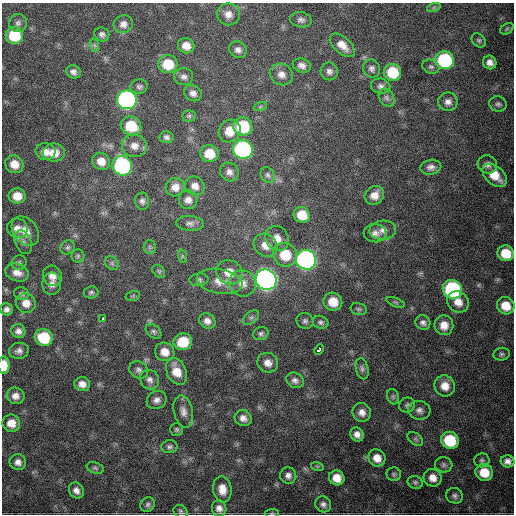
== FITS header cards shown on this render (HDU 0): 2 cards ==
NAXIS1  =                  512
NAXIS2  =                  512

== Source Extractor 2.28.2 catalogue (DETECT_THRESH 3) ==
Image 512 x 512 px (HDU 0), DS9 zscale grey, 1 PNG px = 1 image px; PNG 516 x 516 px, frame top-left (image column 1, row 512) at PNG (2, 3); each listed source drawn as its Kron ellipse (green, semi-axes under 4 px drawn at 4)
Background 1770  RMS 40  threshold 120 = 3 sigma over >= 5 px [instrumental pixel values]
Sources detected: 154; all 154 listed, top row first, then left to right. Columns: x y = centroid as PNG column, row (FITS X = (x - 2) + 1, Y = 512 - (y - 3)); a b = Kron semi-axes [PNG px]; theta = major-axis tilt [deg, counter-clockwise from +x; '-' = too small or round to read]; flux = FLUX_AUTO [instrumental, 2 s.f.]
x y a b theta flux
434 7 7 4 19 4.4e+03
228 14 11 11 - 2.3e+04
301 20 11 7 -9 1.1e+04
18 23 9 9 - 1.1e+04
123 24 10 9 - 1.6e+04
507 29 7 5 32 4.3e+03
102 34 7 7 - 8.8e+03
14 35 9 8 - 1.1e+05
479 40 8 6 -45 5.5e+03
94 45 7 4 -71 5.6e+03
342 45 15 8 -42 2.8e+04
186 46 8 7 - 2.7e+04
238 50 9 8 - 1.3e+04
445 60 9 9 - 2.8e+05
490 62 7 6 - 1.5e+04
168 64 9 9 - 7.7e+04
302 65 9 7 -17 1.4e+04
431 67 9 7 -20 7.6e+03
372 68 9 8 - 1.0e+04
329 71 9 8 - 1.2e+04
73 72 7 6 - 1.1e+04
392 72 9 8 - 9.5e+04
281 74 12 10 -31 2.0e+04
184 77 9 8 - 1.2e+04
139 86 8 7 - 7.6e+03
381 86 10 7 -16 1.1e+04
193 93 9 7 -30 1.4e+04
387 98 10 7 -58 9.6e+03
127 100 10 9 - 7.9e+05
448 102 10 9 - 1.5e+04
498 104 9 7 -22 7.9e+03
260 107 7 4 19 4.5e+03
189 116 7 5 2 5.4e+03
131 126 10 9 - 7.9e+04
243 126 9 9 - 1.4e+05
230 131 12 10 53 3.8e+04
166 137 7 6 - 8.4e+03
134 146 12 11 - 2.3e+04
243 149 10 9 - 5.9e+05
45 152 10 8 -13 2.4e+04
54 153 11 9 -1 3.8e+04
209 154 9 8 - 5.7e+04
101 161 9 8 - 2.8e+04
14 164 9 8 - 3.4e+04
487 164 10 9 - 1.4e+04
122 166 10 9 - 4.4e+05
431 167 10 7 9 1.3e+04
229 172 10 9 - 1.3e+04
268 175 8 6 -62 7.3e+03
495 175 14 9 -42 4.7e+04
195 186 10 9 - 1.9e+04
175 187 9 9 - 2.1e+04
374 195 10 9 - 2.4e+04
17 196 8 7 - 3.5e+04
188 200 9 9 - 1.6e+04
142 201 8 7 - 8.8e+03
302 215 8 7 - 5.0e+04
190 223 13 7 -4 1.2e+04
17 228 10 9 - 1.9e+04
383 230 13 9 4 1.9e+04
25 231 16 11 -50 3.3e+04
375 233 11 9 -5 1.4e+04
277 238 13 11 -52 2.8e+04
23 242 12 8 -67 1.3e+04
265 245 12 10 -36 2.9e+04
68 247 7 6 - 7.3e+03
150 247 6 6 - 5.7e+03
506 253 8 7 - 5.9e+04
285 255 12 11 - 7.2e+04
78 256 6 6 - 5.5e+03
182 256 7 4 -71 4.1e+03
306 260 10 9 - 9.2e+05
19 263 8 7 - 6.3e+03
112 263 7 6 - 6.6e+03
159 271 7 5 -46 4.7e+03
229 272 13 12 - 4.1e+04
17 273 12 8 -20 2.0e+04
52 276 10 9 - 2.0e+04
199 280 9 6 7 7.0e+03
266 280 11 10 - 1.6e+06
220 281 23 12 -10 3.8e+04
242 283 13 13 - 2.9e+04
52 284 11 9 87 1.6e+04
452 289 10 9 - 4.5e+05
91 292 7 6 - 6.1e+03
21 294 7 6 - 6.4e+03
133 296 7 4 15 4.4e+03
333 302 9 9 - 4.5e+04
396 302 10 3 -21 3.9e+03
458 302 11 10 - 2.7e+04
26 303 10 9 - 2.8e+04
506 306 9 8 - 4.5e+04
7 309 6 6 - 1.1e+04
359 309 8 6 -13 5.8e+03
103 318 4 3 - 8.6e+03
251 318 9 5 40 7.3e+03
207 321 8 7 - 1.5e+04
305 321 8 8 - 8.2e+03
321 322 8 6 -20 7.2e+03
423 323 8 7 - 9.8e+03
444 325 10 9 - 2.7e+04
18 331 7 6 - 1.2e+04
154 331 9 6 -40 7.1e+03
261 334 8 6 19 7.1e+03
44 337 9 8 - 1.1e+05
183 342 9 8 - 7.0e+04
319 349 6 3 47 3.9e+04
19 351 10 8 9 1.2e+04
165 352 10 9 - 2.8e+04
502 354 8 6 7 6.5e+03
268 363 10 9 - 2.1e+04
4 365 9 5 -87 4.7e+04
362 369 11 6 -78 7.9e+03
139 370 10 8 -30 1.1e+04
176 371 14 9 -66 4.3e+04
150 380 10 9 - 1.3e+04
295 380 9 7 -27 1.1e+04
82 384 8 7 - 1.8e+04
445 386 11 10 - 3.2e+04
15 396 9 8 - 1.8e+04
393 397 8 6 -70 6.1e+03
157 400 10 8 31 1.4e+04
407 405 8 7 - 7.5e+03
419 410 11 9 -13 1.4e+04
183 411 16 9 -77 2.1e+04
362 412 9 9 - 1.9e+04
243 418 9 7 -28 1.5e+04
11 423 9 8 - 3.1e+04
177 429 6 6 - 5.3e+03
357 434 7 6 - 1.5e+04
415 439 9 5 -36 6.8e+03
450 440 9 8 - 1.3e+05
169 447 8 6 4 7.6e+03
377 458 9 8 - 2.9e+04
482 460 7 7 - 6.6e+03
507 461 7 6 - 1.4e+04
18 462 8 8 - 1.4e+04
444 465 9 7 -6 9.2e+03
317 466 6 4 -18 4.0e+03
95 468 9 5 -21 5.8e+03
484 472 9 8 - 5.8e+04
394 474 7 6 - 5.6e+03
288 475 8 8 - 1.3e+04
337 478 8 7 - 3.2e+04
433 478 9 8 - 2.5e+04
415 482 8 6 -24 6.3e+03
222 489 13 9 -83 2.9e+04
76 490 8 7 - 1.4e+04
455 496 8 7 - 8.8e+03
323 504 8 7 - 1.1e+04
148 505 8 7 - 7.3e+03
219 508 8 7 - 1.4e+04
181 512 7 6 - 5.8e+03
272 513 7 3 1 3.4e+03
At the frame edge (FLAGS 8, measured only in part): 2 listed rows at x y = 4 365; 272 513